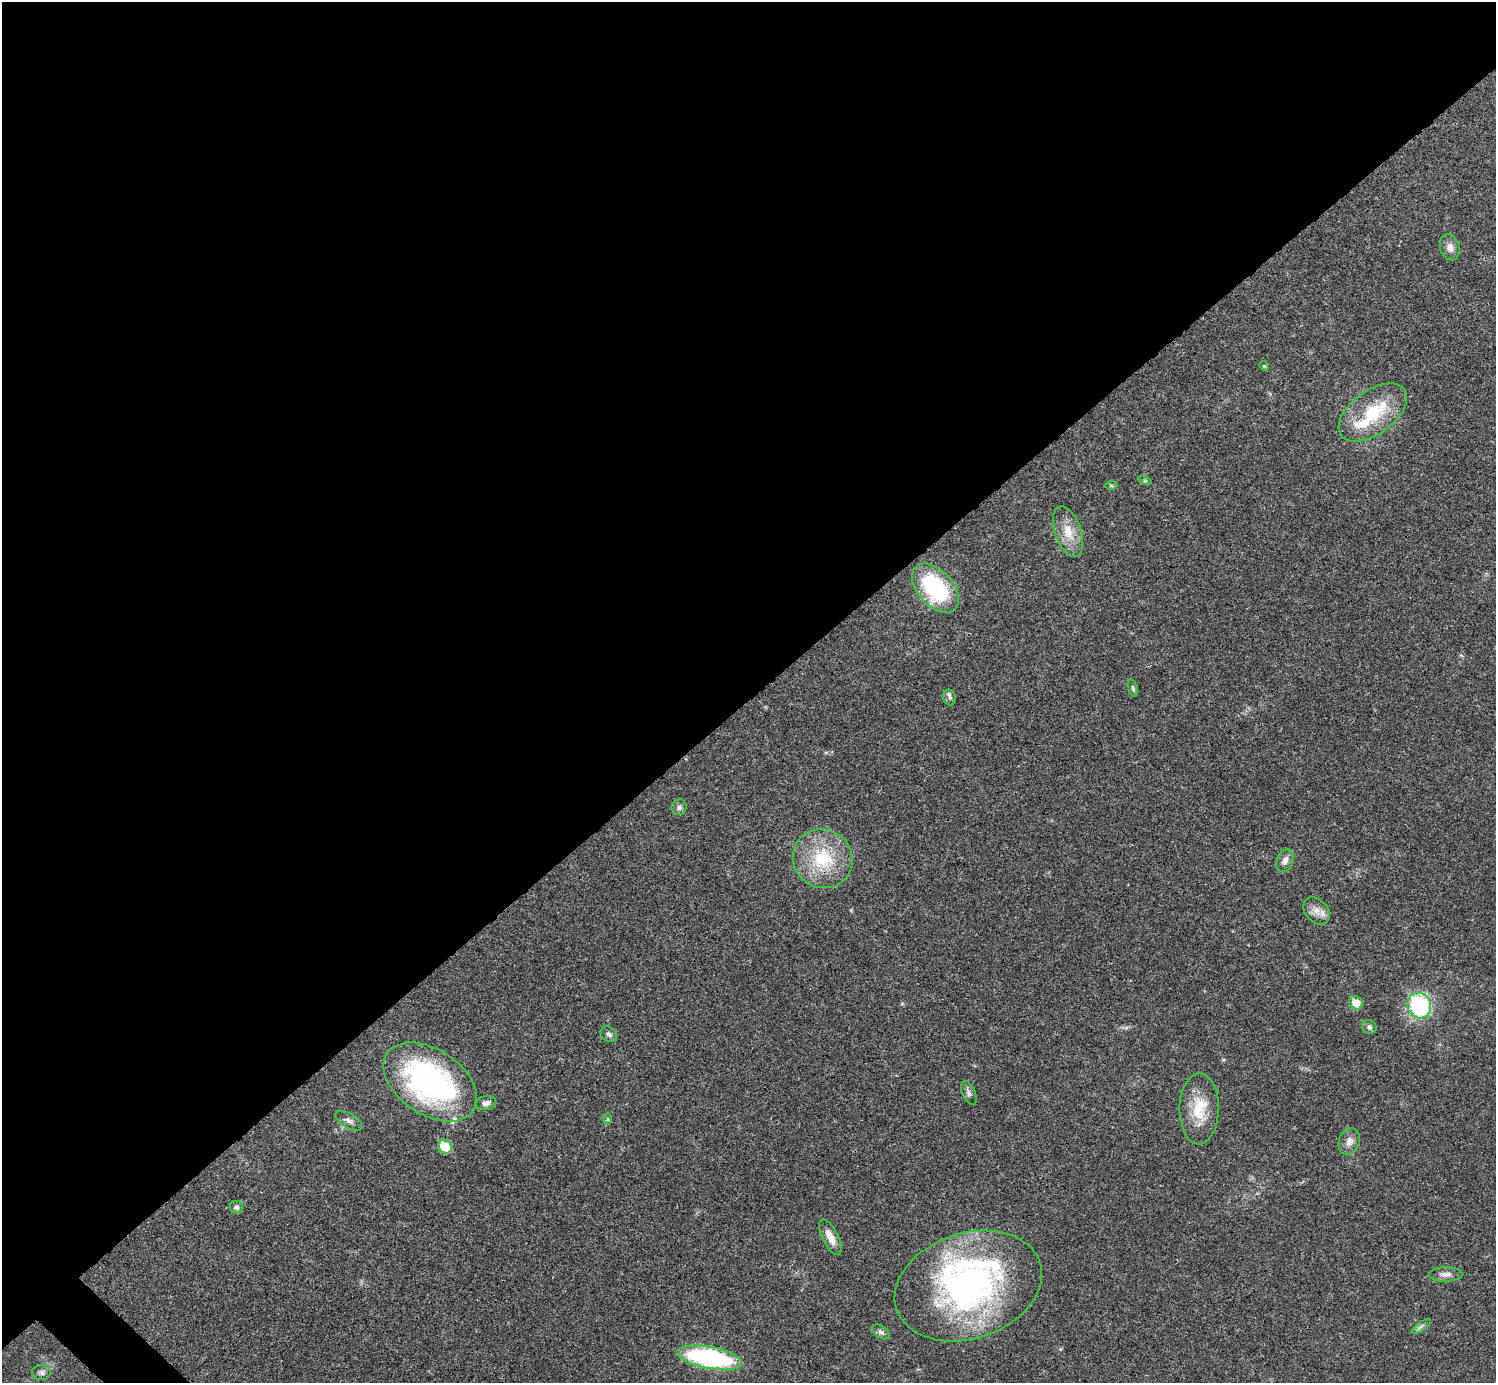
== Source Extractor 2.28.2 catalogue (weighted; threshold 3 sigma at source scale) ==
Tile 2 of 4 x 4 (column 2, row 1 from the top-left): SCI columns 1497-2990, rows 4302-5682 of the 5982 x 5981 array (HDU 1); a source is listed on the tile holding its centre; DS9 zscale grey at full resolution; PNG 1498 x 1385 px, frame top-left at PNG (2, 2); each listed source drawn as its Kron ellipse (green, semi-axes under 4 px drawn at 4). Shown black and unused: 51% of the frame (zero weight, under 3 of 4 exposures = <1% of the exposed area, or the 3 px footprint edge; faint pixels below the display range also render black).
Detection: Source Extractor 2.28.2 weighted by HDU 2 'WHT'; one run over the whole footprint, this tile lists its part. Background 0.0208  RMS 0.0022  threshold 0.0101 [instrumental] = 3 sigma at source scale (4.5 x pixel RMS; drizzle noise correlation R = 1.50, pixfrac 1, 0.05/0.05 arcsec/px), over >= 5 px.
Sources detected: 37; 4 inside a brighter listed object's ellipse — not listed separately; the other 33 listed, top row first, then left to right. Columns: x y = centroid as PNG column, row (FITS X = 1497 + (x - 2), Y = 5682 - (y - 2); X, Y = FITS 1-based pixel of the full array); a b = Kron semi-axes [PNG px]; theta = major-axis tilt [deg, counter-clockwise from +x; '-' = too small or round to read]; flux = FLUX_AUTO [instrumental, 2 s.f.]
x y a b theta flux
1450 247 13 9 -71 1.5
1264 366 5 4 - 0.28
1373 413 39 22 36 13
1145 481 7 4 -18 0.36
1111 486 6 4 -1 0.28
1068 532 26 13 -70 4.2
935 588 29 17 -48 22
1133 688 9 4 -72 0.4
950 698 8 6 -72 0.59
679 807 8 7 - 0.73
823 859 30 29 - 13
1285 861 12 8 68 1.2
1317 911 15 11 -48 2
1356 1003 7 6 - 3.3
1419 1005 13 11 -65 22
1369 1027 7 7 - 0.62
609 1034 9 7 -41 0.67
430 1082 52 32 -34 58
969 1093 13 6 -68 0.78
486 1103 10 7 11 0.93
1199 1109 35 19 89 7.4
608 1119 6 4 -89 0.27
349 1121 15 7 -30 1.1
1349 1141 14 10 70 1.6
445 1147 7 6 - 6.4
236 1207 7 6 - 0.69
830 1237 19 7 -64 2.5
1446 1274 17 7 1 1.4
968 1286 75 52 18 71
1421 1326 11 3 35 0.49
881 1332 10 6 -35 0.8
709 1358 33 11 -10 36
41 1373 9 7 -3 0.78